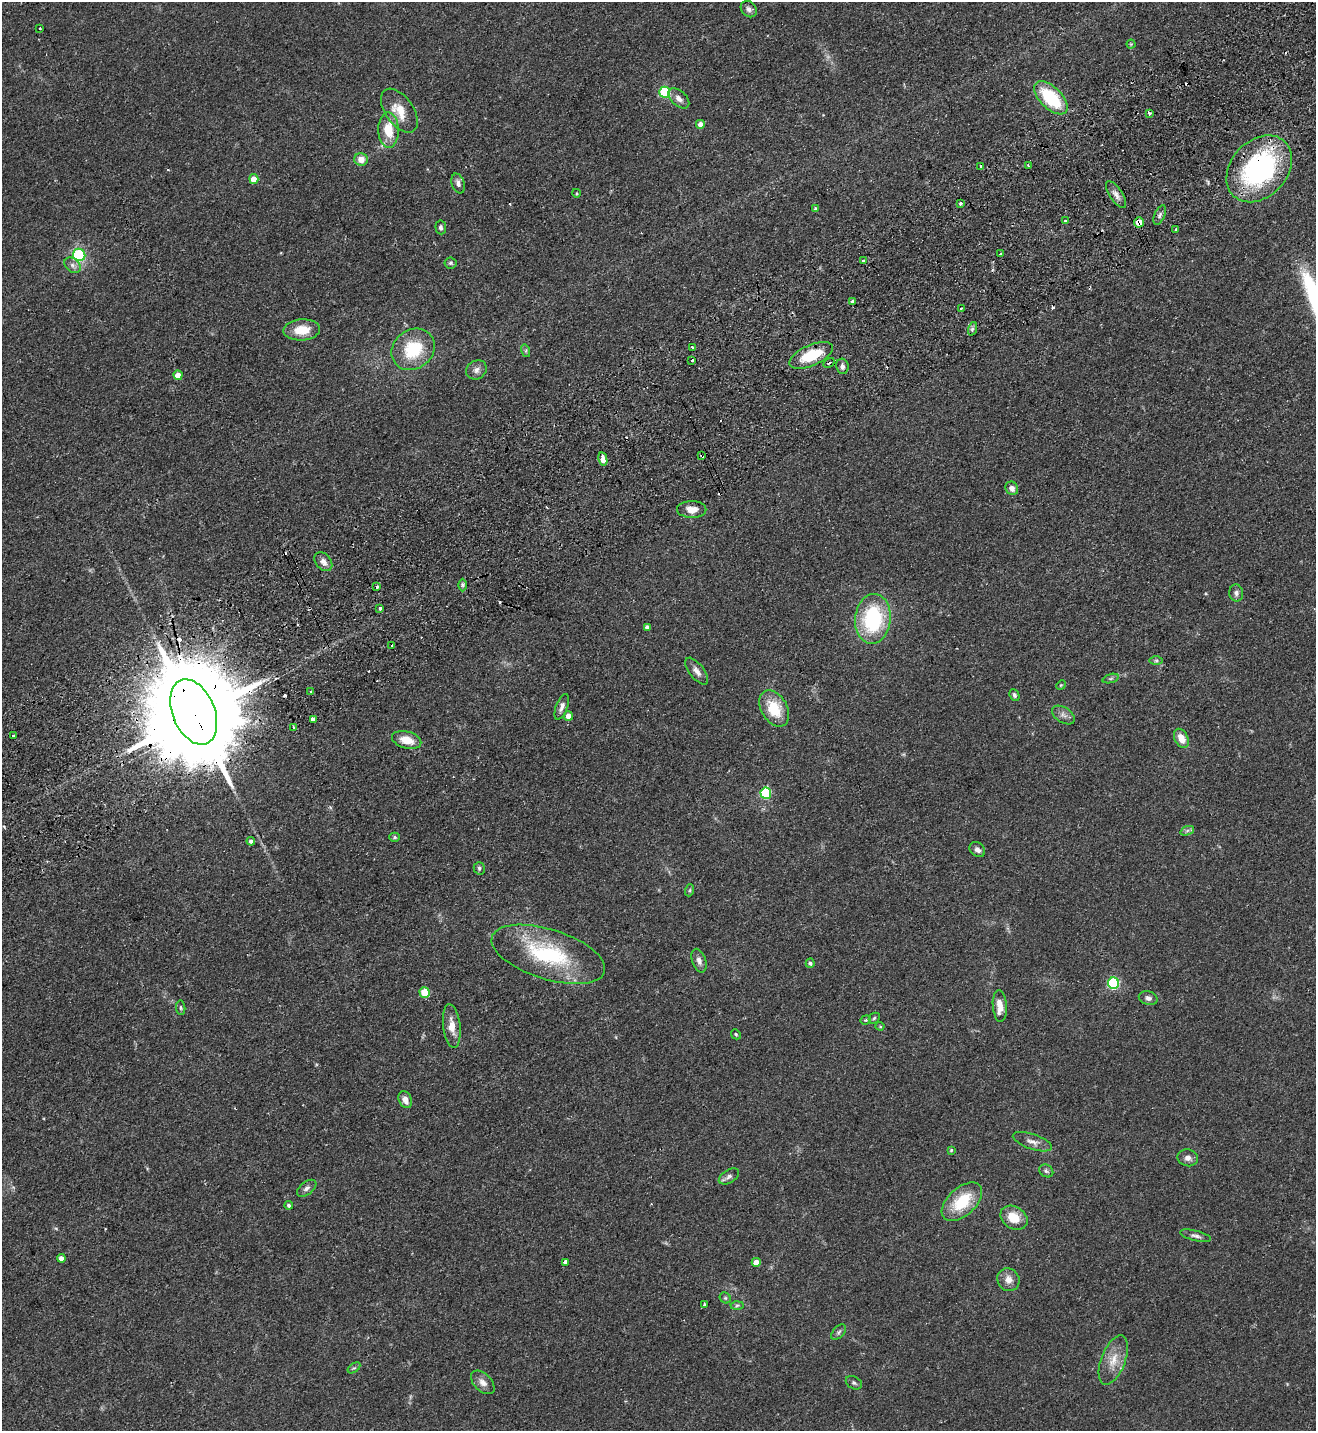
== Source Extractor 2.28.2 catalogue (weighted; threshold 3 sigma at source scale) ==
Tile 10 of 4 x 4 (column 2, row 3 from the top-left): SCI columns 1501-2814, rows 1482-2910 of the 5763 x 5819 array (HDU 1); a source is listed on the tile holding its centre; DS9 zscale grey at full resolution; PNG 1318 x 1433 px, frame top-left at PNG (2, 2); each listed source drawn as its Kron ellipse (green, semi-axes under 4 px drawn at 4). Shown black and unused: <1% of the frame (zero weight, under 2 of 3 exposures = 3% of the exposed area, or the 3 px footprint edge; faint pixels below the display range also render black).
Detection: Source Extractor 2.28.2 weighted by HDU 2 'WHT'; one run over the whole footprint, this tile lists its part. Background 0.0836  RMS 0.0085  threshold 0.0382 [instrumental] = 3 sigma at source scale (4.5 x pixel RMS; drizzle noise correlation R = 1.50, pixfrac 1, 0.05/0.05 arcsec/px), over >= 5 px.
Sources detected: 125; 11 cosmic-ray / hot-pixel residue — neither listed nor drawn; the other 114 listed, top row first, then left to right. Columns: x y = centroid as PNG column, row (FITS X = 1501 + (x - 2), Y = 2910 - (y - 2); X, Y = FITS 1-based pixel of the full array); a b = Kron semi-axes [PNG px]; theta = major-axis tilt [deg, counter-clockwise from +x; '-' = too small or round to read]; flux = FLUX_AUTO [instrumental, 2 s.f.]
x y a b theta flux
749 9 9 7 -46 3.1
40 28 3 3 - 1.6
1131 44 4 4 - 0.89
665 92 5 5 - 57
679 98 12 7 -41 5.2
1051 98 21 11 -45 46
399 111 25 14 -54 16
1149 113 4 3 - 1.6
700 124 4 4 - 5.9
388 130 17 10 -88 20
361 159 7 6 - 7.6
1028 165 3 2 - 0.82
980 166 3 3 - 1.1
1259 169 37 28 47 140
254 179 5 4 - 12
458 183 10 6 -71 3.5
576 193 4 3 - 0.79
1116 194 15 6 -57 4.9
960 204 3 3 - 2.2
815 208 3 3 - 3.4
1160 215 10 5 68 2.3
1065 221 4 3 - 3.7
1139 222 5 5 - 13
441 227 7 5 -83 2
1176 229 3 2 - 0.95
1001 254 3 3 - 3.4
79 255 6 6 - 65
863 261 3 3 - 1.9
450 263 6 5 - 1.5
73 265 9 6 -41 3.3
852 302 4 3 - 9
961 309 4 3 - 1.8
972 329 7 4 71 1.8
302 330 18 10 4 17
692 347 3 2 - 2.1
413 349 23 19 38 38
526 351 6 4 -73 1.3
811 355 23 10 24 31
692 360 3 3 - 2.4
829 363 6 3 31 1.6
842 366 8 6 -80 3.1
476 370 11 9 34 4
178 375 4 4 - 9.8
702 456 4 3 - 4.1
603 459 7 4 -78 12
1012 488 7 6 - 4.3
692 509 14 8 0 8.5
323 562 10 7 -49 4.4
462 585 6 4 -89 1.4
377 587 3 3 - 1.9
1236 593 8 7 - 3
380 608 3 3 - 5.5
873 619 25 18 85 71
647 627 4 4 - 2.8
392 646 3 3 - 7.1
1156 660 7 4 1 1.5
697 671 16 7 -52 4.8
1111 679 8 3 19 1.6
1061 685 5 4 - 0.87
310 692 3 2 - 1
1014 695 6 5 - 1.9
562 707 13 5 69 3.7
774 708 19 13 -59 24
194 712 34 21 -68 23000
1063 715 13 7 -33 4.2
568 716 5 4 - 5.9
313 719 4 3 - 9.1
294 728 4 3 - 4
13 736 3 3 - 1.7
1181 738 10 6 -64 9.6
407 740 15 8 -15 12
766 793 5 5 - 71
1187 831 7 4 20 1.9
395 837 5 4 - 1.3
251 841 4 4 - 2.3
977 850 8 6 -40 3.5
479 868 6 5 - 1.7
690 890 6 4 71 1.1
548 954 59 25 -17 78
699 961 12 7 -72 4.1
810 963 4 4 - 2.3
1114 983 5 5 - 95
425 992 5 5 - 24
1148 998 9 6 -15 3
1000 1006 16 7 -86 9.3
181 1008 7 4 -85 1.2
874 1018 6 4 45 1.3
866 1020 5 4 - 1.3
452 1026 22 8 -83 9.5
880 1026 4 4 - 0.87
736 1034 5 4 - 1.2
405 1100 9 6 -67 6.4
1032 1142 20 7 -19 5.8
951 1150 3 3 - 0.93
1188 1158 10 8 -12 4.4
1046 1171 7 6 - 2
729 1176 11 6 31 3.2
307 1188 11 6 38 2.9
962 1202 24 14 42 33
289 1205 4 4 - 1.6
1014 1218 14 11 -33 16
1195 1236 16 5 -13 3.1
61 1258 4 4 - 4.1
565 1262 4 3 - 5
756 1262 4 4 - 8.8
1008 1280 12 10 -55 6.7
725 1298 6 5 - 1.4
704 1304 4 3 - 1.3
737 1305 6 4 2 1.3
839 1332 9 5 47 2
1113 1360 26 12 69 14
354 1368 7 4 35 1.3
483 1382 14 8 -45 5.4
854 1383 9 6 -28 1.8
Overlapping masked pixels (flux is a lower limit): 4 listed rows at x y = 1259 169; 1139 222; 702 456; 194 712